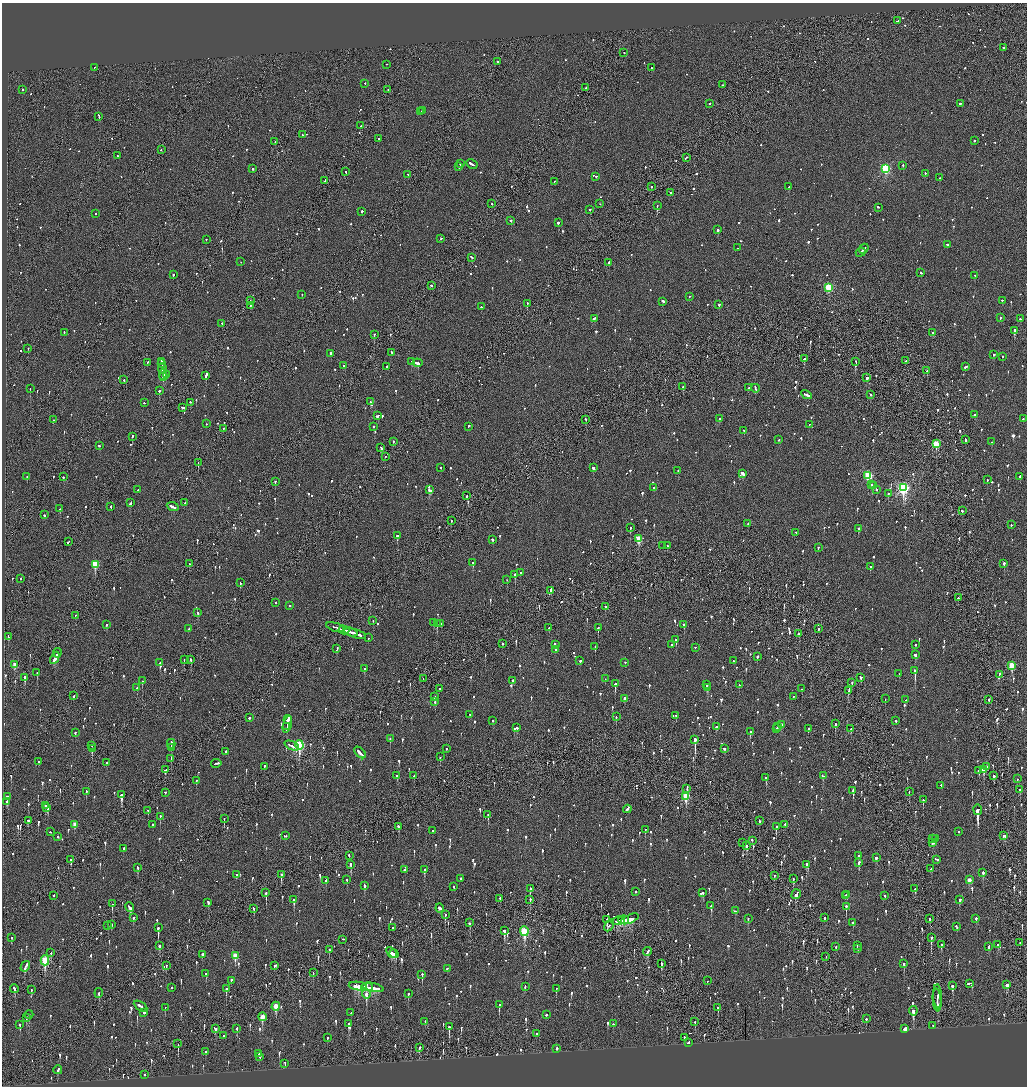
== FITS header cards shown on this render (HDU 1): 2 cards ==
NAXIS1  =                 2050
NAXIS2  =                 2168

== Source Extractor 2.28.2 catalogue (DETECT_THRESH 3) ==
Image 2050 x 2168 px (HDU 1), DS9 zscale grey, zoomed out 1/2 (1 PNG px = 2 x 2 image px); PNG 1029 x 1088 px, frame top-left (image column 2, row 2168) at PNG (2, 3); each listed source drawn as its Kron ellipse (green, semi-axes under 4 px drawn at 4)
Background -0.105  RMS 0.075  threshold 0.226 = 3 sigma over >= 5 px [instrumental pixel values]
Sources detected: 1565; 62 cannot appear on this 1/2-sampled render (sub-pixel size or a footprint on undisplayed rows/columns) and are neither listed nor drawn; of the other 1503, the 500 brightest by FLUX_AUTO listed and drawn (1003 fainter detections omitted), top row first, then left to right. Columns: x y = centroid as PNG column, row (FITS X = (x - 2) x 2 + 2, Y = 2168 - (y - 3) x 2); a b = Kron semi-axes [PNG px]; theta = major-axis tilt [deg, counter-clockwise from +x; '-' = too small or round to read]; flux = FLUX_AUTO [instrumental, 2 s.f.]
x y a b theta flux
897 21 2 2 - 92
1003 48 2 2 - 120
624 53 2 1 - 86
498 62 2 1 - 230
386 65 2 2 - 81
95 68 2 2 - 140
651 68 2 2 - 69
365 84 2 2 - 68
723 85 2 2 - 79
586 88 2 1 - 74
23 90 2 2 - 130
388 90 2 1 - 72
709 104 2 2 - 68
960 104 2 2 - 140
423 111 2 2 - 130
421 112 2 1 - 64
99 117 2 2 - 65
361 126 2 1 - 75
302 135 2 2 - 77
379 139 2 2 - 100
974 141 2 2 - 160
275 142 2 2 - 92
161 150 2 1 - 130
117 156 2 2 - 86
686 158 2 1 - 340
460 164 2 2 - 310
472 165 6 2 -30 220
903 166 2 2 - 280
459 167 2 2 - 150
253 169 2 2 - 510
885 169 3 3 - 1700
346 172 2 2 - 190
925 174 2 2 - 110
408 175 2 2 - 250
596 177 2 2 - 250
940 178 2 2 - 72
325 181 3 2 - 140
554 182 2 2 - 220
651 187 2 2 - 170
789 187 3 2 - 350
671 193 2 2 - 82
492 204 2 2 - 130
600 204 2 1 - 80
657 206 2 2 - 200
878 208 2 2 - 140
590 210 2 2 - 130
362 212 2 2 - 460
95 214 2 2 - 73
511 221 2 2 - 290
558 223 2 2 - 650
718 230 2 2 - 220
441 239 2 2 - 98
206 240 2 2 - 110
947 245 2 2 - 110
737 248 2 2 - 69
864 249 5 1 - 230
860 253 5 2 - 190
472 258 3 2 - 73
241 262 2 2 - 100
609 263 2 2 - 300
921 273 3 2 - 82
173 275 2 2 - 240
975 276 3 2 - 81
431 286 2 2 - 190
828 288 3 3 - 1200
302 295 2 2 - 81
689 297 2 2 - 91
250 301 2 1 - 100
1002 301 2 2 - 140
663 302 3 2 - 110
527 304 2 2 - 230
719 305 2 2 - 220
250 306 2 2 - 85
481 307 2 2 - 91
1000 318 2 2 - 78
594 319 2 2 - 74
1020 319 2 2 - 88
222 324 2 2 - 99
1014 331 2 2 - 1100
64 333 2 2 - 80
932 333 2 2 - 120
374 335 2 1 - 230
28 349 2 1 - 68
391 353 2 2 - 99
330 354 2 2 - 210
994 355 2 2 - 91
1002 357 2 2 - 170
804 359 2 2 - 230
906 361 3 2 - 150
162 362 2 2 - 290
412 362 3 2 - 98
856 362 2 1 - 90
147 363 2 1 - 150
417 363 5 2 - 510
162 364 3 2 - 310
344 366 2 2 - 110
387 367 2 2 - 420
966 367 3 2 - 140
162 369 5 2 - 300
927 371 2 2 - 100
163 375 5 2 - 500
166 375 2 2 - 180
206 376 3 2 - 530
163 377 4 2 - 380
867 378 3 2 - 230
124 380 2 2 - 69
683 387 2 2 - 160
749 388 2 2 - 82
30 389 2 2 - 97
755 389 4 2 - 130
159 391 2 2 - 280
806 395 6 2 -28 190
870 395 2 2 - 86
370 402 2 2 - 210
144 403 2 2 - 110
190 403 2 2 - 74
183 408 3 2 - 98
974 415 2 2 - 360
377 416 3 2 - 110
719 419 2 2 - 270
1023 419 2 2 - 84
53 420 2 2 - 79
586 420 3 2 - 91
207 424 2 2 - 73
809 425 2 1 - 130
373 427 2 2 - 330
469 427 3 2 - 170
223 429 2 1 - 100
744 431 2 2 - 84
132 437 2 2 - 92
779 440 2 2 - 66
965 440 3 2 - 120
393 442 2 2 - 77
992 442 2 2 - 85
936 444 3 3 - 560
99 446 2 2 - 99
381 448 3 2 - 100
385 457 2 1 - 110
198 463 2 1 - 96
441 468 2 2 - 96
593 468 3 2 - 150
678 471 2 2 - 88
743 474 4 2 - 290
868 476 4 3 - 1200
27 477 2 2 - 310
63 477 2 2 - 69
1020 477 4 2 - 130
987 480 2 2 - 100
275 482 2 2 - 110
872 485 2 2 - 94
873 486 3 2 - 190
654 488 2 2 - 150
903 488 4 3 - 2800
138 490 3 2 - 100
430 490 4 2 - 270
876 490 2 2 - 66
888 494 2 2 - 150
467 496 2 2 - 140
130 503 3 2 - 260
184 503 2 2 - 64
111 507 3 2 - 74
173 507 6 2 -21 180
60 509 2 2 - 240
962 511 2 2 - 510
45 515 2 2 - 94
451 521 2 2 - 110
748 524 2 2 - 91
1011 525 2 2 - 89
630 528 2 2 - 190
859 529 3 2 - 100
796 533 2 1 - 67
397 536 3 2 - 270
639 539 4 3 - 550
492 540 3 2 - 92
68 542 3 2 - 89
663 546 2 1 - 220
667 546 2 2 - 68
818 548 2 2 - 68
473 563 2 2 - 300
189 564 2 2 - 150
1004 564 2 2 - 570
95 565 4 3 - 560
870 567 2 2 - 66
520 573 2 2 - 65
515 575 3 2 - 280
20 579 2 2 - 95
507 580 2 2 - 71
240 583 3 2 - 90
550 591 4 2 - 150
958 598 2 2 - 100
276 603 2 2 - 73
290 606 2 2 - 64
606 607 3 2 - 120
198 613 2 2 - 78
76 616 2 1 - 280
373 621 2 2 - 69
433 623 4 2 - 110
437 624 3 2 - 180
441 624 2 2 - 72
106 625 2 2 - 76
684 625 2 2 - 680
336 628 10 2 -17 430
549 628 2 2 - 140
598 628 2 2 - 230
189 629 2 2 - 64
819 629 2 1 - 68
344 630 5 2 - 260
351 632 7 1 -19 340
355 634 11 2 -17 640
799 634 3 2 - 160
8 637 3 2 - 82
368 638 2 2 - 66
676 640 2 2 - 250
502 644 2 2 - 110
555 645 3 2 - 140
671 645 2 2 - 93
916 645 2 2 - 88
595 647 2 2 - 69
695 648 2 2 - 130
337 649 2 2 - 68
555 650 3 2 - 99
57 653 5 2 - 280
915 655 3 3 - 110
757 657 2 2 - 150
55 658 6 2 65 440
184 660 2 1 - 69
191 660 3 2 - 85
580 661 2 2 - 67
733 661 2 2 - 89
160 663 2 2 - 70
625 663 2 2 - 85
15 665 4 2 - 270
1011 666 4 3 - 510
364 669 2 2 - 64
915 671 4 2 - 1100
37 673 2 2 - 97
899 674 2 2 - 71
999 675 2 2 - 190
25 678 3 2 - 550
861 678 3 2 - 82
423 679 2 1 - 84
605 679 2 2 - 67
142 681 2 2 - 98
512 681 2 2 - 200
852 683 2 2 - 110
615 684 3 2 - 360
706 685 2 2 - 180
739 685 2 2 - 110
137 688 2 2 - 85
707 688 2 2 - 740
439 689 2 1 - 320
802 689 2 2 - 130
848 691 4 2 - 260
74 696 3 1 - 82
434 697 2 1 - 96
793 697 2 2 - 73
624 699 3 2 - 90
885 699 2 1 - 65
905 700 2 2 - 76
989 700 2 1 - 80
435 702 2 2 - 75
470 715 3 2 - 150
676 716 2 2 - 67
616 717 2 2 - 72
249 718 3 2 - 82
288 720 4 2 - 700
493 721 2 2 - 100
896 721 2 2 - 88
835 724 2 2 - 230
287 725 9 2 74 310
781 725 3 2 - 70
287 727 2 2 - 110
717 727 3 2 - 82
777 727 2 2 - 71
517 728 2 2 - 65
777 728 3 2 - 130
808 729 3 2 - 120
851 729 3 2 - 140
750 732 3 2 - 130
75 733 3 2 - 86
390 739 3 2 - 67
695 740 3 2 - 2800
171 744 5 2 - 220
299 745 4 3 - 1700
92 746 2 1 - 71
292 746 8 2 -23 330
172 748 3 1 - 100
92 749 3 2 - 270
446 749 2 2 - 77
724 749 3 2 - 78
226 752 2 2 - 210
360 753 7 2 -45 280
440 757 3 2 - 100
171 759 3 2 - 170
39 762 2 2 - 80
106 763 2 2 - 81
216 764 5 2 - 170
264 767 3 2 - 100
986 767 2 2 - 1100
165 770 3 2 - 83
984 770 4 3 - 370
979 771 3 2 - 140
397 776 2 2 - 67
414 776 2 1 - 75
823 776 3 2 - 170
994 776 3 1 - 330
766 778 3 2 - 500
1017 779 2 2 - 83
196 781 3 2 - 67
941 786 2 2 - 67
687 789 2 2 - 110
1020 790 2 2 - 160
853 791 3 2 - 290
86 792 2 2 - 87
909 792 2 1 - 71
165 793 2 2 - 98
121 795 3 2 - 420
7 797 2 2 - 250
686 797 4 3 - 740
923 800 2 2 - 370
7 802 3 3 - 120
45 806 3 2 - 99
47 808 4 2 - 120
627 809 4 2 - 220
978 810 5 2 - 2300
148 811 2 2 - 66
488 815 3 2 - 140
160 817 3 2 - 110
224 819 3 1 - 190
28 821 3 2 - 70
759 821 3 2 - 150
75 825 3 2 - 180
152 825 2 2 - 450
785 825 2 2 - 140
399 827 3 2 - 87
776 827 2 2 - 220
645 830 3 2 - 94
432 831 2 2 - 66
50 832 2 2 - 76
959 832 2 2 - 86
285 836 3 2 - 65
1004 836 3 2 - 110
58 837 2 2 - 170
932 839 2 1 - 220
935 839 4 2 - 120
752 841 2 2 - 100
743 843 2 2 - 64
933 843 4 2 - 130
747 846 4 2 - 96
123 849 2 2 - 210
349 856 2 2 - 88
858 856 2 2 - 110
876 858 3 2 - 84
71 860 2 2 - 280
937 860 4 2 - 220
859 863 3 2 - 110
351 865 3 2 - 170
806 865 3 2 - 170
138 868 4 2 - 120
931 869 2 2 - 81
404 870 2 2 - 150
425 870 3 2 - 140
983 873 3 2 - 270
237 875 2 2 - 84
281 875 3 2 - 210
774 876 3 1 - 86
461 879 2 2 - 110
793 879 3 2 - 73
347 880 3 2 - 70
969 880 3 2 - 170
326 881 3 2 - 90
364 886 4 2 - 150
454 887 2 2 - 100
530 889 3 2 - 130
915 889 2 2 - 89
636 892 2 2 - 93
266 893 3 1 - 220
703 893 3 2 - 160
796 895 5 2 - 180
847 895 2 2 - 71
54 896 2 2 - 110
845 896 2 2 - 73
885 896 2 2 - 100
500 899 2 2 - 68
294 900 3 2 - 210
530 900 3 2 - 130
959 900 2 2 - 450
208 903 3 2 - 180
112 904 3 1 - 95
711 906 3 2 - 250
846 907 3 2 - 190
130 908 5 2 - 280
440 908 4 3 - 250
254 909 3 2 - 89
735 911 3 2 - 110
445 915 3 2 - 110
133 918 2 2 - 82
824 918 2 2 - 380
630 919 9 4 23 530
748 919 3 2 - 67
930 919 3 1 - 520
976 919 2 2 - 100
607 920 3 2 - 1100
624 920 5 1 - 360
618 921 7 3 14 520
470 923 3 2 - 130
853 923 2 2 - 91
111 925 3 2 - 88
108 926 3 2 - 93
609 926 6 2 61 110
956 927 3 2 - 170
158 928 4 2 - 560
393 928 2 1 - 88
504 931 4 2 - 380
524 932 5 3 - 1100
11 938 2 2 - 73
931 938 4 2 - 260
343 940 3 1 - 73
1020 943 2 2 - 66
941 945 3 2 - 91
998 945 3 2 - 140
160 946 3 2 - 460
857 946 3 2 - 79
836 947 2 2 - 85
989 947 3 2 - 120
858 949 2 2 - 70
329 950 2 1 - 160
647 952 5 2 - 130
51 953 3 2 - 81
391 953 6 3 -50 190
394 954 5 2 - 210
202 955 2 2 - 190
235 956 4 3 - 360
826 957 2 1 - 78
45 961 5 3 - 1200
662 964 3 2 - 240
904 964 3 2 - 240
166 966 3 2 - 87
274 966 3 2 - 130
25 967 5 2 - 220
447 969 2 2 - 130
313 973 2 1 - 81
206 974 3 2 - 89
422 975 3 2 - 310
231 981 3 2 - 94
707 981 2 2 - 69
969 984 4 2 - 120
1007 985 3 3 - 120
358 986 9 3 -6 660
953 986 3 2 - 350
367 987 6 1 1 290
525 987 3 2 - 110
172 988 2 2 - 100
373 988 11 3 -11 640
14 989 4 2 - 170
226 989 3 2 - 130
556 989 3 1 - 100
31 990 3 2 - 140
99 993 5 2 - 91
408 994 2 2 - 66
366 995 5 4 - 570
938 997 12 2 -86 160
937 1001 11 1 -84 350
499 1005 3 2 - 230
141 1007 7 2 -31 410
276 1007 4 3 - 370
165 1008 2 2 - 110
718 1008 3 2 - 95
913 1011 4 2 - 520
144 1013 2 2 - 280
351 1013 2 2 - 69
29 1015 4 2 - 92
546 1015 2 2 - 160
262 1017 4 3 - 290
26 1018 3 2 - 120
866 1019 2 2 - 140
425 1022 3 1 - 73
695 1022 3 1 - 83
349 1024 3 2 - 460
613 1024 2 1 - 270
20 1025 3 2 - 130
933 1026 3 1 - 79
449 1027 4 2 - 250
215 1029 3 3 - 150
237 1029 3 2 - 150
905 1029 4 2 - 6700
536 1034 2 2 - 80
224 1036 2 2 - 90
327 1038 2 2 - 130
684 1038 3 2 - 69
688 1043 3 2 - 100
178 1044 2 1 - 180
419 1048 3 2 - 240
557 1049 2 2 - 160
206 1052 2 2 - 160
259 1054 2 2 - 120
260 1057 2 2 - 94
285 1064 4 1 - 93
58 1070 4 2 - 150
145 1075 2 2 - 81
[1003 fainter detections neither listed nor drawn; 62 sub-pixel or undisplayed-footprint detections neither listed nor drawn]